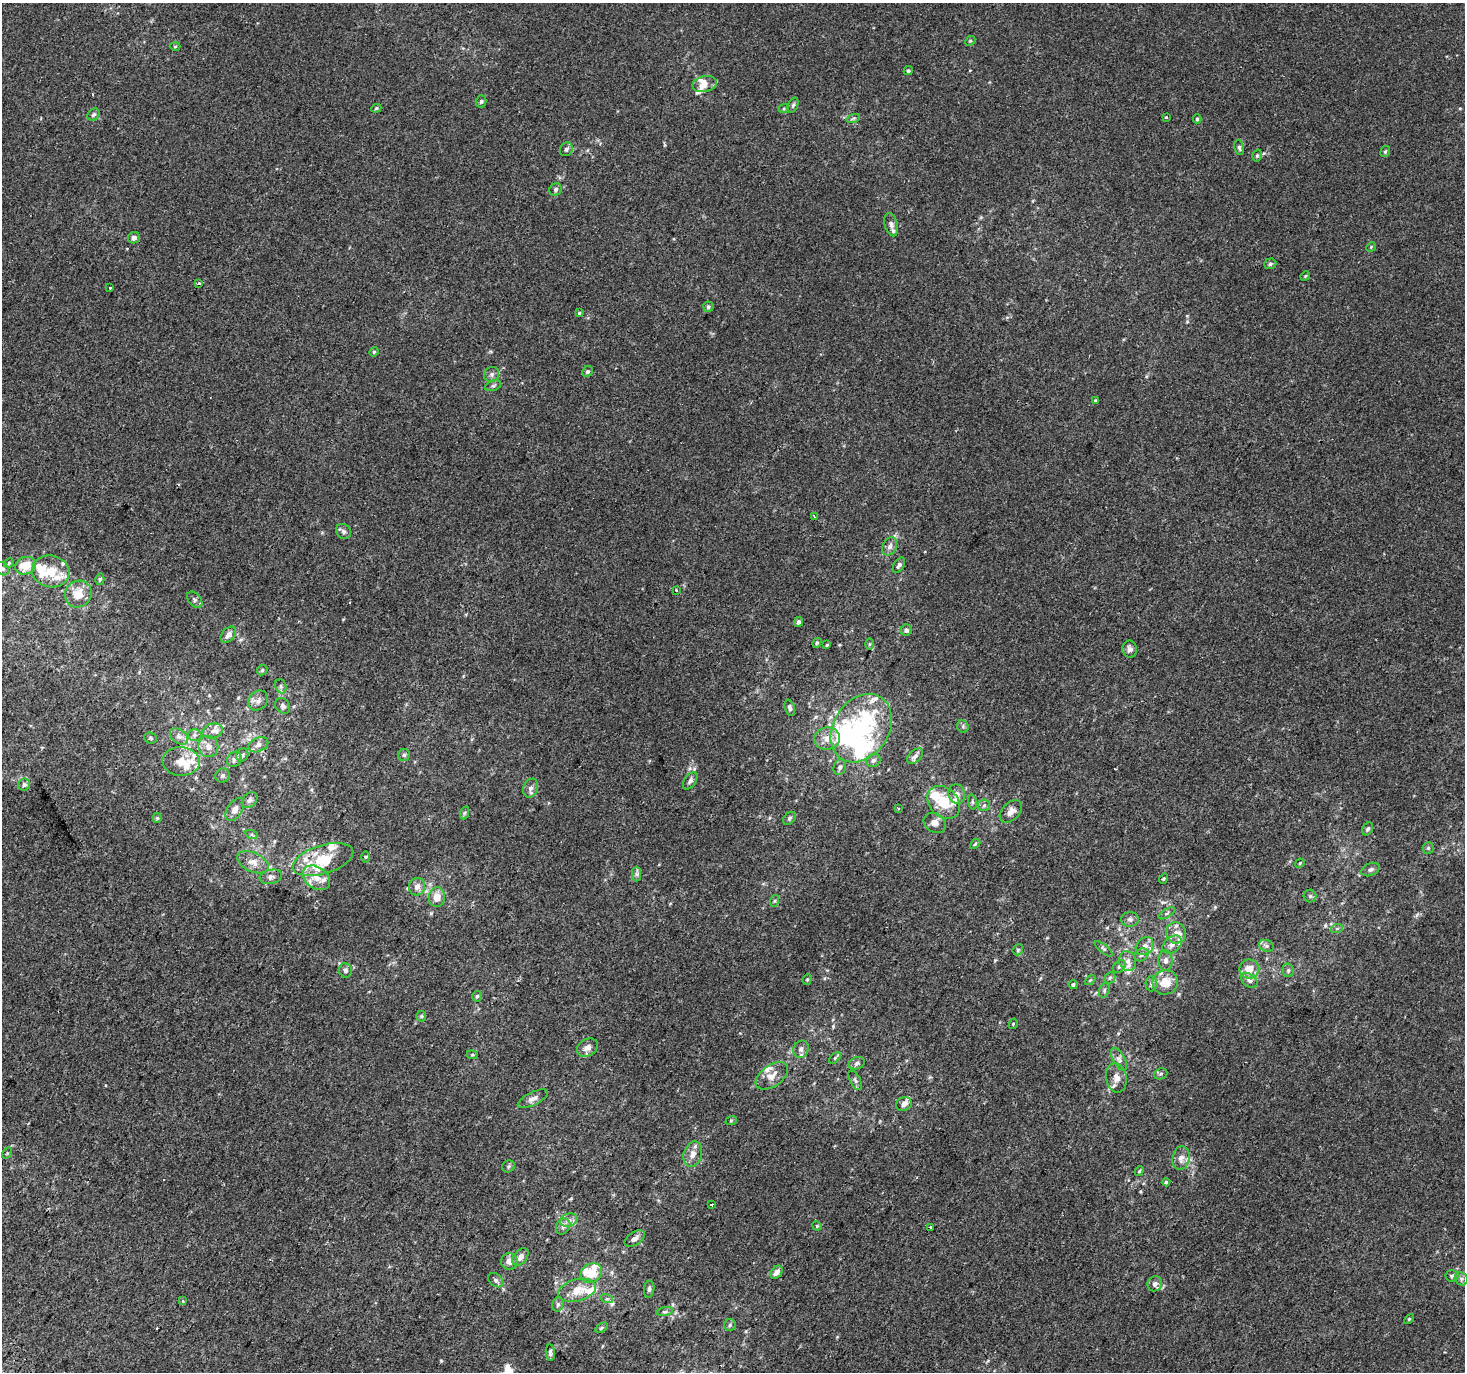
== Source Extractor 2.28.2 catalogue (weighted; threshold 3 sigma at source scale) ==
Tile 7 of 4 x 4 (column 3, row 2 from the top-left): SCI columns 2959-4421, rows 3039-4408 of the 5908 x 6010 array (HDU 1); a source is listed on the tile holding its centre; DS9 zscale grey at full resolution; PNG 1467 x 1374 px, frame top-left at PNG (2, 3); each listed source drawn as its Kron ellipse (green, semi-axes under 4 px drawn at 4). Shown black and unused: <1% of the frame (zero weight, under 2 of 3 exposures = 2% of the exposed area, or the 3 px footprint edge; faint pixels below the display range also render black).
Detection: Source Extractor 2.28.2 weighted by HDU 2 'WHT'; one run over the whole footprint, this tile lists its part. Background 6.26e-04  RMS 0.0036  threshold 0.0164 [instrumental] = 3 sigma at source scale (4.5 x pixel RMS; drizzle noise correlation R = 1.50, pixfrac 1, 0.0396/0.0396 arcsec/px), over >= 5 px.
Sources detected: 209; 2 inside a brighter object's white glare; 3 cosmic-ray / hot-pixel residue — neither listed nor drawn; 30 inside a brighter listed object's ellipse — not listed separately; the other 174 listed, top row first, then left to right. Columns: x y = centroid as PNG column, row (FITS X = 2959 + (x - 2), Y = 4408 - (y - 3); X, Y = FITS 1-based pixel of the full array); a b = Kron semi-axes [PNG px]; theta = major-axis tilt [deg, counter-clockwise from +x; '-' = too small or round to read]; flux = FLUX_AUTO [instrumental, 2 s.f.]
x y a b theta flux
970 41 5 4 - 0.46
175 46 5 3 - 0.34
908 71 5 4 - 0.62
705 84 12 8 13 2.3
481 101 6 5 - 0.7
793 105 8 5 69 0.68
376 108 5 4 - 0.43
784 108 5 3 - 0.36
94 114 7 5 43 0.83
1166 117 3 3 - 0.48
853 119 7 4 20 0.57
1197 119 4 4 - 0.52
1239 147 7 5 -74 0.79
566 149 7 6 - 0.93
1385 151 6 4 68 0.52
1257 156 6 4 73 0.58
556 189 6 6 - 0.8
891 225 12 6 -74 1.4
134 238 6 5 - 1.2
1371 247 5 4 - 0.33
1270 264 6 5 - 0.68
1305 276 5 4 - 0.35
199 283 4 3 - 0.43
110 288 3 3 - 0.93
708 307 5 5 - 0.69
579 313 4 3 - 0.37
374 352 4 4 - 0.46
587 372 6 5 - 0.7
492 374 8 7 - 1.1
493 386 8 5 20 0.7
1096 401 4 3 - 0.68
814 516 3 2 - 0.25
343 531 8 7 - 1
890 546 9 7 64 1.4
9 563 5 4 - 0.39
899 565 8 5 58 0.93
26 566 11 8 21 5.8
2 569 7 6 - 0.94
51 571 19 16 -13 7.3
100 579 6 4 75 0.59
676 590 4 3 - 0.3
78 594 14 13 - 5.3
195 600 9 6 -47 0.99
799 622 5 4 - 0.8
906 630 6 5 - 0.92
228 635 9 6 50 1.7
817 643 5 4 - 0.41
869 644 5 4 - 0.44
827 645 4 3 - 0.38
1130 649 8 7 - 1.2
262 670 6 4 46 0.5
281 686 7 5 -69 0.79
258 700 11 9 46 1.8
283 706 8 6 -47 0.99
790 708 8 5 -74 0.83
963 726 6 5 - 0.63
861 728 37 27 57 38
213 731 10 7 18 1.9
195 735 7 6 - 1
179 737 10 6 -37 1.5
150 738 6 5 - 0.56
827 739 13 11 7 3.7
258 745 10 7 25 1.7
208 746 10 10 - 2.7
242 755 7 5 55 0.78
404 755 6 6 - 0.66
915 756 9 6 43 1.2
234 759 8 6 53 1.2
873 760 7 6 - 1.1
181 761 19 14 -3 5.3
840 767 8 6 71 1
223 776 7 6 - 1
690 781 10 5 54 1.1
24 785 6 6 - 0.86
531 788 10 7 68 1.5
957 794 10 8 -74 1.8
250 800 9 6 46 1.3
944 802 18 14 -46 9
972 802 8 4 -81 0.59
984 805 6 5 - 0.73
899 808 3 3 - 0.56
235 809 12 7 57 2.2
1011 811 13 8 46 2.7
464 813 7 4 71 0.47
157 818 5 4 - 0.44
789 818 7 5 43 0.69
935 823 12 9 -34 2.3
1368 829 7 5 60 0.76
252 835 6 4 -20 0.53
975 844 6 3 45 0.44
1428 848 6 5 - 0.54
366 857 5 3 - 0.41
323 860 31 14 17 13
253 862 17 9 -25 3.1
1300 863 5 4 - 0.37
1371 869 9 6 24 0.86
637 874 7 4 -90 0.9
271 877 11 7 16 1.3
316 878 15 10 -36 4
1164 879 5 4 - 0.44
417 887 9 8 - 2
1310 896 6 6 - 0.7
437 897 10 8 83 3.4
774 901 6 4 70 0.49
1167 913 9 4 30 0.71
1130 919 9 7 -2 1.2
1337 928 6 4 20 0.49
1176 933 10 10 - 2.8
1172 945 11 7 40 2.1
1145 946 10 8 46 2
1266 946 7 5 -20 0.84
1104 949 11 4 -39 0.63
1018 950 6 5 - 0.55
1141 955 7 6 - 0.94
1128 961 10 8 -75 2.1
1166 961 10 7 -87 1.6
1119 966 7 5 47 0.72
1249 969 10 9 - 3.8
345 970 7 6 - 1
1288 970 7 5 -77 0.75
1110 978 6 5 - 0.63
807 979 5 4 - 0.43
1090 980 6 3 43 0.41
1250 981 9 6 -39 1.2
1165 982 12 12 - 5.7
1073 984 4 3 - 0.48
1151 984 7 5 -89 0.89
1104 990 7 5 71 0.67
477 996 6 4 72 0.63
421 1016 5 5 - 0.52
1013 1024 5 3 - 0.31
587 1047 11 8 30 2.3
801 1049 9 7 66 1.3
472 1055 6 4 -5 0.45
835 1058 7 4 45 0.6
1119 1059 13 6 -60 1.4
857 1063 8 6 23 0.87
1161 1074 7 5 21 0.62
772 1076 18 10 36 3.6
1116 1078 15 10 -80 2.8
855 1080 11 5 -63 0.93
533 1099 16 6 26 1.8
904 1104 8 6 28 2
731 1121 6 3 20 0.41
7 1153 6 4 55 0.42
693 1154 13 9 72 2.5
1181 1158 12 8 80 2.3
508 1166 6 6 - 0.69
1139 1171 5 4 - 0.41
1166 1182 4 4 - 0.48
712 1205 3 3 - 2.1
569 1220 9 6 14 1.7
563 1226 8 6 57 1.2
817 1226 5 3 - 0.35
930 1227 3 2 - 0.44
635 1239 11 6 34 1.6
520 1257 10 6 52 1.9
509 1261 8 8 - 2.3
776 1272 7 5 53 1.7
591 1273 11 9 34 6.2
1452 1276 6 6 - 0.71
1461 1279 7 6 - 1
496 1280 8 6 -41 1
1155 1284 7 7 - 1.4
649 1289 8 5 82 0.88
577 1290 19 11 14 5.3
607 1299 6 4 -17 0.54
183 1301 4 4 - 0.53
558 1304 7 5 76 0.84
665 1312 8 4 8 0.64
1409 1319 6 4 45 0.39
730 1325 6 6 - 0.67
601 1328 7 4 32 0.5
550 1353 8 4 -85 0.79
Isophote crosses this tile's border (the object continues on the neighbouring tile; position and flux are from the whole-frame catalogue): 1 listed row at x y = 2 569
Unlisted compact peaks at least as high as the median listed source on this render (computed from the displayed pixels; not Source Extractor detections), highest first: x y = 441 1361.